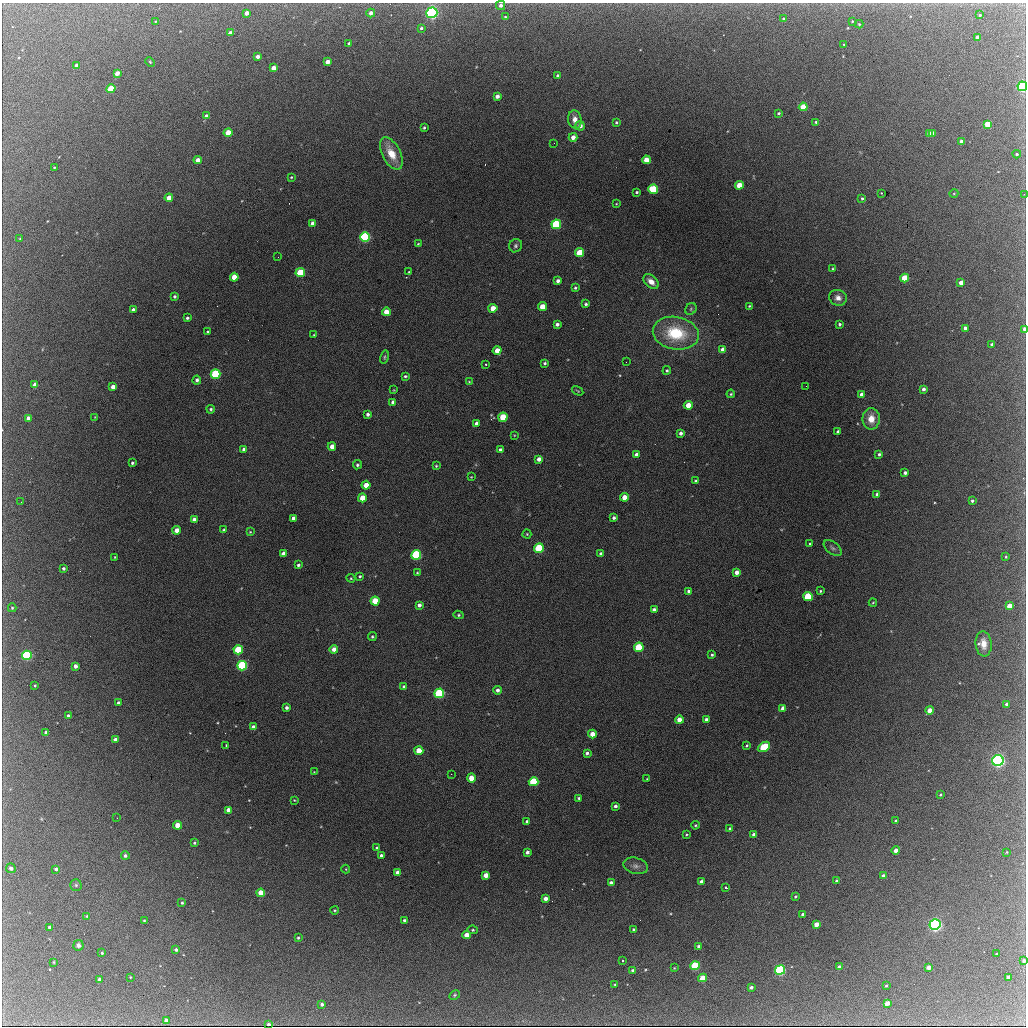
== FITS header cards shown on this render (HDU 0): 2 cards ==
NAXIS1  =                 1024 / length of data axis 1
NAXIS2  =                 1024 / length of data axis 2

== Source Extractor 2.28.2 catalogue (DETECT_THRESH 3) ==
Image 1024 x 1024 px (HDU 0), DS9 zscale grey, 1 PNG px = 1 image px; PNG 1028 x 1028 px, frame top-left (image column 1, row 1024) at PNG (2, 3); each listed source drawn as its Kron ellipse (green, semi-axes under 4 px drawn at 4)
Background 2080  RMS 33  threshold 99.2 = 3 sigma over >= 5 px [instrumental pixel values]
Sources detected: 280; all 280 listed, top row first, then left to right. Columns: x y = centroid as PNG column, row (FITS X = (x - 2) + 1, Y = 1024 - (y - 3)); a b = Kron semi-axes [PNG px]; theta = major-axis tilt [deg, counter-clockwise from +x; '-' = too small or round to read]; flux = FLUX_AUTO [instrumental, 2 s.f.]
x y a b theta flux
500 5 5 4 - 7300
247 13 4 4 - 14000
371 13 4 4 - 11000
432 13 5 5 - 560000
980 15 4 3 - 2200
505 17 4 3 - 2100
784 19 4 4 - 4600
156 21 4 2 - 1700
852 21 4 3 - 2400
859 24 4 4 - 2800
421 28 3 3 - 3800
230 33 4 3 - 11000
977 37 3 3 - 11000
349 43 3 3 - 3600
844 44 3 2 - 2300
258 56 4 3 - 9400
150 62 5 3 - 2300
327 62 4 4 - 17000
76 65 4 3 - 9500
273 68 4 4 - 19000
117 73 4 3 - 17000
557 76 3 3 - 4200
1022 86 5 4 - 360000
111 89 4 4 - 91000
497 96 4 4 - 10000
803 107 4 4 - 70000
779 113 4 3 - 3500
206 116 4 3 - 7800
575 120 9 7 -81 16000
616 122 3 3 - 2800
816 122 4 3 - 3200
988 124 4 4 - 58000
580 126 5 4 - 12000
424 128 4 3 - 3200
228 133 4 4 - 40000
929 134 4 4 - 14000
933 134 4 3 - 10000
573 137 4 4 - 16000
961 141 3 3 - 7600
554 143 2 2 - 1800
391 153 17 9 -63 43000
1017 154 4 4 - 2900
198 160 4 4 - 19000
646 160 4 4 - 37000
54 168 3 3 - 2200
291 177 3 2 - 2000
739 185 4 4 - 44000
653 189 5 4 - 130000
637 192 3 3 - 3100
881 193 3 2 - 1400
954 193 4 3 - 1700
1024 194 2 2 - 13000
169 198 4 4 - 25000
862 198 4 3 - 3100
616 204 4 2 - 1600
313 223 4 4 - 13000
556 224 5 4 - 200000
365 237 5 5 - 360000
20 239 3 3 - 1800
418 244 4 3 - 2000
516 246 7 6 - 5200
580 253 4 4 - 71000
278 257 2 2 - 1000
833 269 3 3 - 2200
409 272 4 3 - 2200
300 273 5 4 - 120000
234 277 4 4 - 39000
905 278 4 4 - 69000
558 281 4 4 - 8900
651 282 9 6 -44 18000
961 283 4 4 - 20000
575 288 4 3 - 3100
175 296 3 3 - 4200
838 298 9 7 -19 14000
586 304 3 3 - 4000
749 306 3 2 - 2300
543 307 4 4 - 47000
493 308 4 4 - 31000
133 309 3 3 - 5000
691 309 6 5 - 3500
386 312 4 4 - 28000
187 318 3 3 - 4500
557 324 4 3 - 6900
839 324 3 3 - 4000
965 328 4 4 - 14000
1024 329 4 3 - 11000
208 332 3 3 - 3100
676 333 23 16 -11 120000
314 335 3 3 - 1900
992 344 4 3 - 3400
497 350 4 4 - 27000
723 350 4 4 - 19000
384 357 7 4 77 3200
626 362 2 2 - 1200
545 363 3 3 - 3800
486 364 3 2 - 3700
667 370 4 4 - 3600
216 374 5 4 - 230000
405 376 4 4 - 3500
197 380 4 4 - 7300
469 382 4 3 - 2100
35 385 4 4 - 20000
806 386 2 2 - 2100
113 387 4 4 - 15000
923 389 3 3 - 6800
394 390 4 2 - 1600
578 391 6 3 -31 2200
731 394 4 3 - 2700
862 394 4 4 - 12000
393 402 4 4 - 11000
688 405 4 4 - 32000
211 409 4 4 - 3600
368 414 4 3 - 6800
95 417 4 4 - 1700
503 417 4 4 - 79000
28 418 4 4 - 15000
871 419 11 8 -89 27000
476 423 4 4 - 9900
838 432 4 3 - 7700
681 433 4 3 - 7000
514 435 3 3 - 1500
332 446 4 4 - 19000
244 449 4 4 - 9600
500 450 4 4 - 7700
879 454 3 3 - 4000
637 455 4 4 - 11000
539 459 4 4 - 12000
132 463 3 3 - 3800
357 465 5 4 - 3600
436 466 4 4 - 2600
905 473 3 3 - 6200
471 477 4 3 - 1500
696 481 3 3 - 4900
366 485 4 4 - 29000
877 494 4 3 - 7300
624 497 4 4 - 22000
362 498 4 4 - 38000
972 501 3 3 - 3600
21 502 3 2 - 3500
293 518 4 3 - 7100
614 518 3 3 - 5100
194 519 4 4 - 8500
177 530 4 4 - 19000
224 530 3 3 - 3900
250 532 4 4 - 2100
527 534 4 4 - 2400
810 544 3 2 - 2100
539 548 5 4 - 170000
833 548 10 6 -38 6500
601 553 4 3 - 4700
283 554 4 4 - 15000
416 555 5 5 - 260000
115 557 3 3 - 1800
1006 557 3 2 - 2100
298 565 3 3 - 4100
63 568 3 3 - 4400
737 572 4 4 - 13000
417 573 3 2 - 2300
360 576 3 3 - 2800
351 578 4 4 - 2400
689 591 4 3 - 6600
820 591 3 3 - 2600
808 596 5 4 - 140000
375 601 4 4 - 60000
873 603 4 3 - 1800
419 605 4 4 - 7400
1009 606 4 4 - 27000
12 608 4 4 - 3200
654 610 4 4 - 8400
459 615 5 4 - 3200
372 637 4 4 - 3300
984 644 12 8 -84 23000
639 647 5 4 - 120000
334 649 4 4 - 13000
238 650 4 4 - 120000
27 655 5 4 - 320000
712 655 3 3 - 3300
75 666 4 3 - 11000
242 666 5 4 - 320000
35 685 3 2 - 2100
404 687 4 3 - 6400
497 690 4 4 - 7100
439 693 5 5 - 240000
118 703 3 3 - 5700
1006 704 3 3 - 4900
286 708 3 3 - 5800
783 708 4 4 - 17000
929 710 4 4 - 20000
68 716 3 3 - 5100
706 719 4 4 - 5900
679 720 4 4 - 22000
253 727 4 4 - 9500
46 732 3 3 - 6800
592 734 4 4 - 25000
115 740 4 4 - 15000
747 745 4 3 - 3000
226 746 3 2 - 3000
764 747 7 4 31 130000
419 751 4 4 - 41000
587 753 4 4 - 5400
998 760 6 5 - 680000
314 772 3 3 - 1500
451 774 2 2 - 2000
471 778 4 4 - 37000
647 779 3 3 - 1800
534 782 5 4 - 150000
940 795 3 3 - 2900
579 798 3 3 - 3600
294 800 3 3 - 1700
615 806 3 3 - 5900
228 810 4 4 - 24000
117 818 2 2 - 940
896 820 3 3 - 2400
527 821 4 3 - 5100
177 825 4 4 - 42000
695 825 4 3 - 2600
730 829 4 3 - 6800
686 834 4 3 - 2300
754 834 4 3 - 8600
194 843 4 3 - 2900
377 848 3 3 - 3700
896 850 4 4 - 20000
527 852 4 3 - 8000
1007 852 4 2 - 1600
381 855 4 3 - 6200
125 856 4 4 - 6000
636 866 12 8 -16 12000
11 868 5 5 - 9200
56 869 4 3 - 5700
346 869 4 4 - 2000
397 872 4 4 - 14000
486 875 4 4 - 24000
883 876 4 3 - 13000
837 881 3 3 - 5900
701 882 4 4 - 15000
611 883 4 4 - 9800
76 885 5 5 - 3500
726 887 3 3 - 5000
261 893 4 4 - 47000
795 896 4 3 - 2500
545 899 4 4 - 15000
182 903 3 3 - 2800
334 910 4 3 - 2300
803 914 3 3 - 5000
87 916 4 4 - 1900
144 920 3 2 - 1900
404 920 3 3 - 3700
816 924 4 4 - 23000
935 925 5 5 - 580000
49 927 3 3 - 6300
473 930 5 4 - 3400
634 930 3 3 - 4700
467 935 4 4 - 27000
298 938 3 3 - 2700
78 945 5 5 - 6500
699 946 3 3 - 6600
176 950 4 4 - 5200
102 953 3 3 - 2700
996 954 3 2 - 2200
622 961 3 3 - 4800
1024 961 4 4 - 6100
54 962 4 3 - 1800
695 966 4 4 - 180000
839 967 4 3 - 14000
929 967 4 3 - 17000
674 968 3 2 - 1600
633 970 3 3 - 4700
780 970 5 4 - 370000
130 977 2 2 - 1800
1008 977 4 3 - 13000
703 978 4 4 - 49000
100 980 3 3 - 10000
615 984 3 3 - 2000
886 986 4 3 - 2200
751 987 4 3 - 6500
455 995 6 4 28 2700
887 1003 4 3 - 23000
322 1004 4 4 - 6400
166 1020 4 3 - 13000
268 1024 3 3 - 4100
At the frame edge (FLAGS 8, measured only in part): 4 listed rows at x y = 1022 86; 1024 194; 1024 329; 1024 961